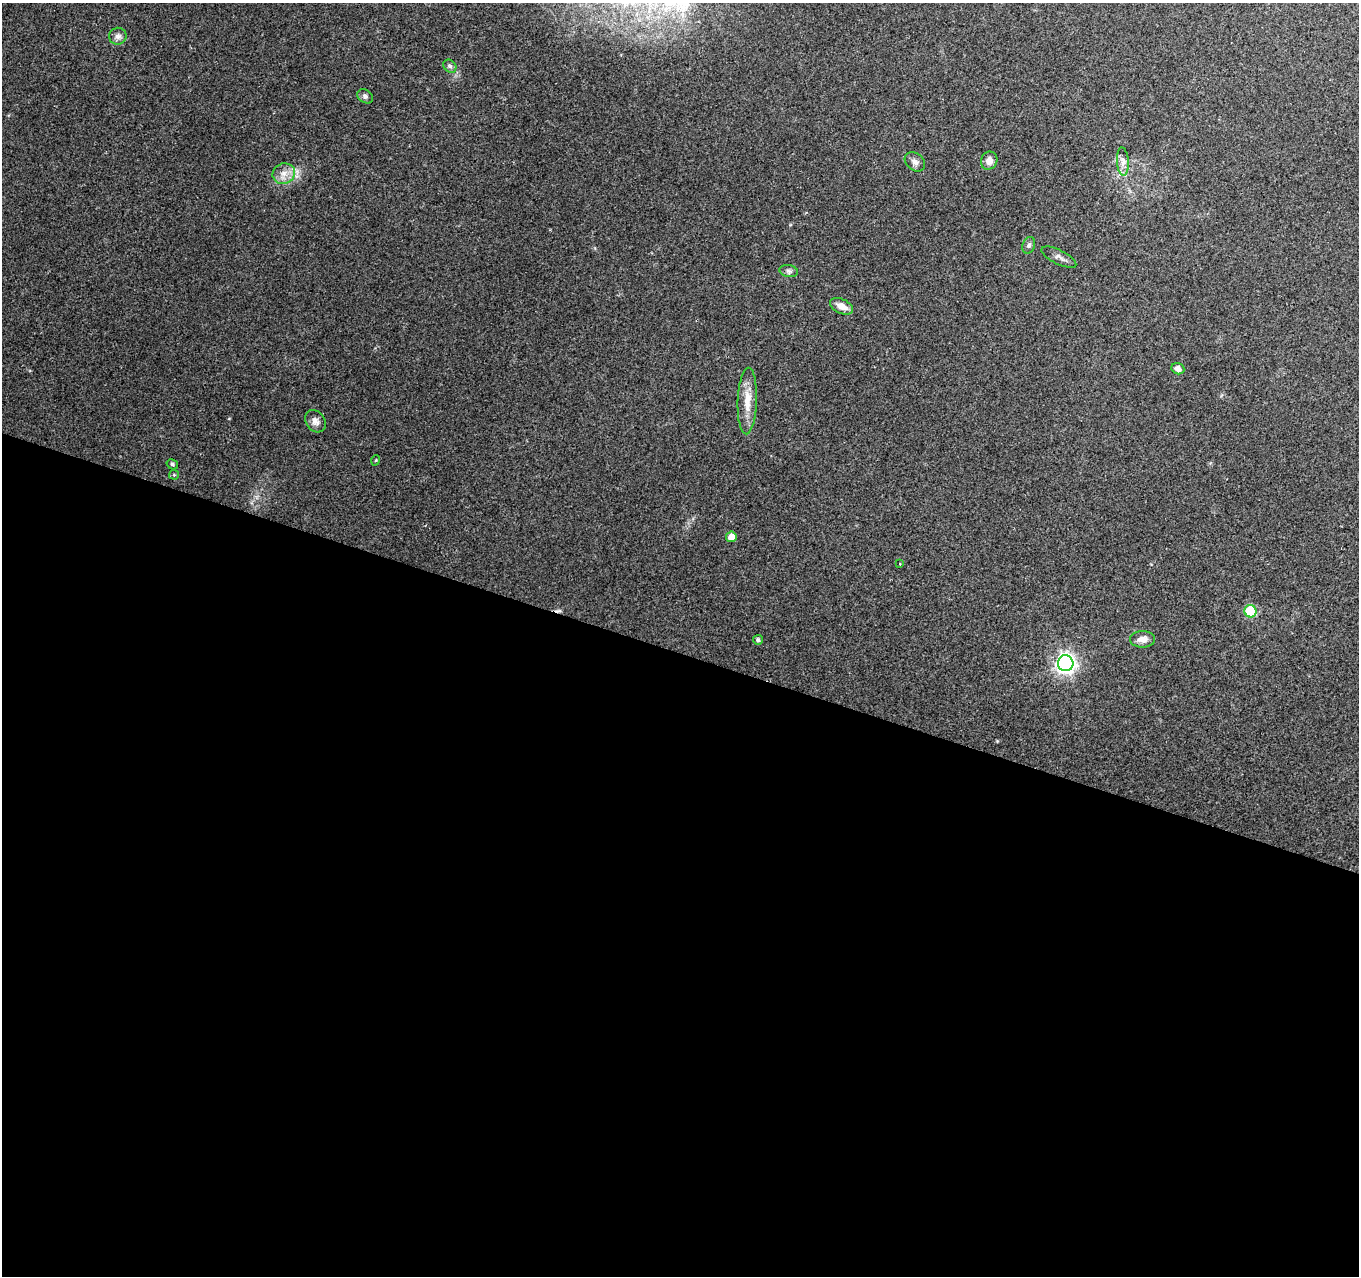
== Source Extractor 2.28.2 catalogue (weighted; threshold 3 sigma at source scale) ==
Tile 14 of 4 x 4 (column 2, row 4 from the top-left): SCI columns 1359-2715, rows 213-1486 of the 5436 x 5585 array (HDU 1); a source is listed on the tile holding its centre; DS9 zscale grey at full resolution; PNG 1361 x 1278 px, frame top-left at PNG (2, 3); each listed source drawn as its Kron ellipse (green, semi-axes under 4 px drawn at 4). Shown black and unused: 49% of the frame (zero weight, under 2 of 3 exposures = <1% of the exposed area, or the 3 px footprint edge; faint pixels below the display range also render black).
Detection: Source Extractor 2.28.2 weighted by HDU 2 'WHT'; one run over the whole footprint, this tile lists its part. Background 0.198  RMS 0.0088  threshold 0.0398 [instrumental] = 3 sigma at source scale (4.5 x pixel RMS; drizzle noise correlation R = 1.50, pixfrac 1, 0.0396/0.0396 arcsec/px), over >= 5 px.
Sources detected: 24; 1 cosmic-ray / hot-pixel residue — neither listed nor drawn; the other 23 listed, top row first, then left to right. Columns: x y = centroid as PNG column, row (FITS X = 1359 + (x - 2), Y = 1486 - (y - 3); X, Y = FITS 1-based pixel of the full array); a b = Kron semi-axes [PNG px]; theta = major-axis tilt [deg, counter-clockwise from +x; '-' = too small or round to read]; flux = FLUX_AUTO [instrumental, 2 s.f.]
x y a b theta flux
118 36 9 8 - 4
450 66 7 5 -45 2
365 96 8 6 -36 2.3
989 161 9 8 - 5.9
915 162 11 8 -40 4.1
1123 162 14 6 -86 4.9
284 174 11 10 - 8.1
1029 245 9 6 71 2.2
1059 257 19 7 -26 4.2
789 271 9 6 -11 2.5
842 306 12 7 -26 7.7
1178 369 7 5 -23 5.1
747 401 33 9 88 16
315 421 12 9 -53 5.2
376 460 5 3 - 0.76
172 464 6 4 -32 1.7
174 475 5 5 - 1
731 537 5 5 - 7.8
900 564 3 2 - 1.3
1250 611 6 6 - 55
1143 639 12 8 0 6
758 640 5 5 - 2.4
1066 663 8 7 - 410